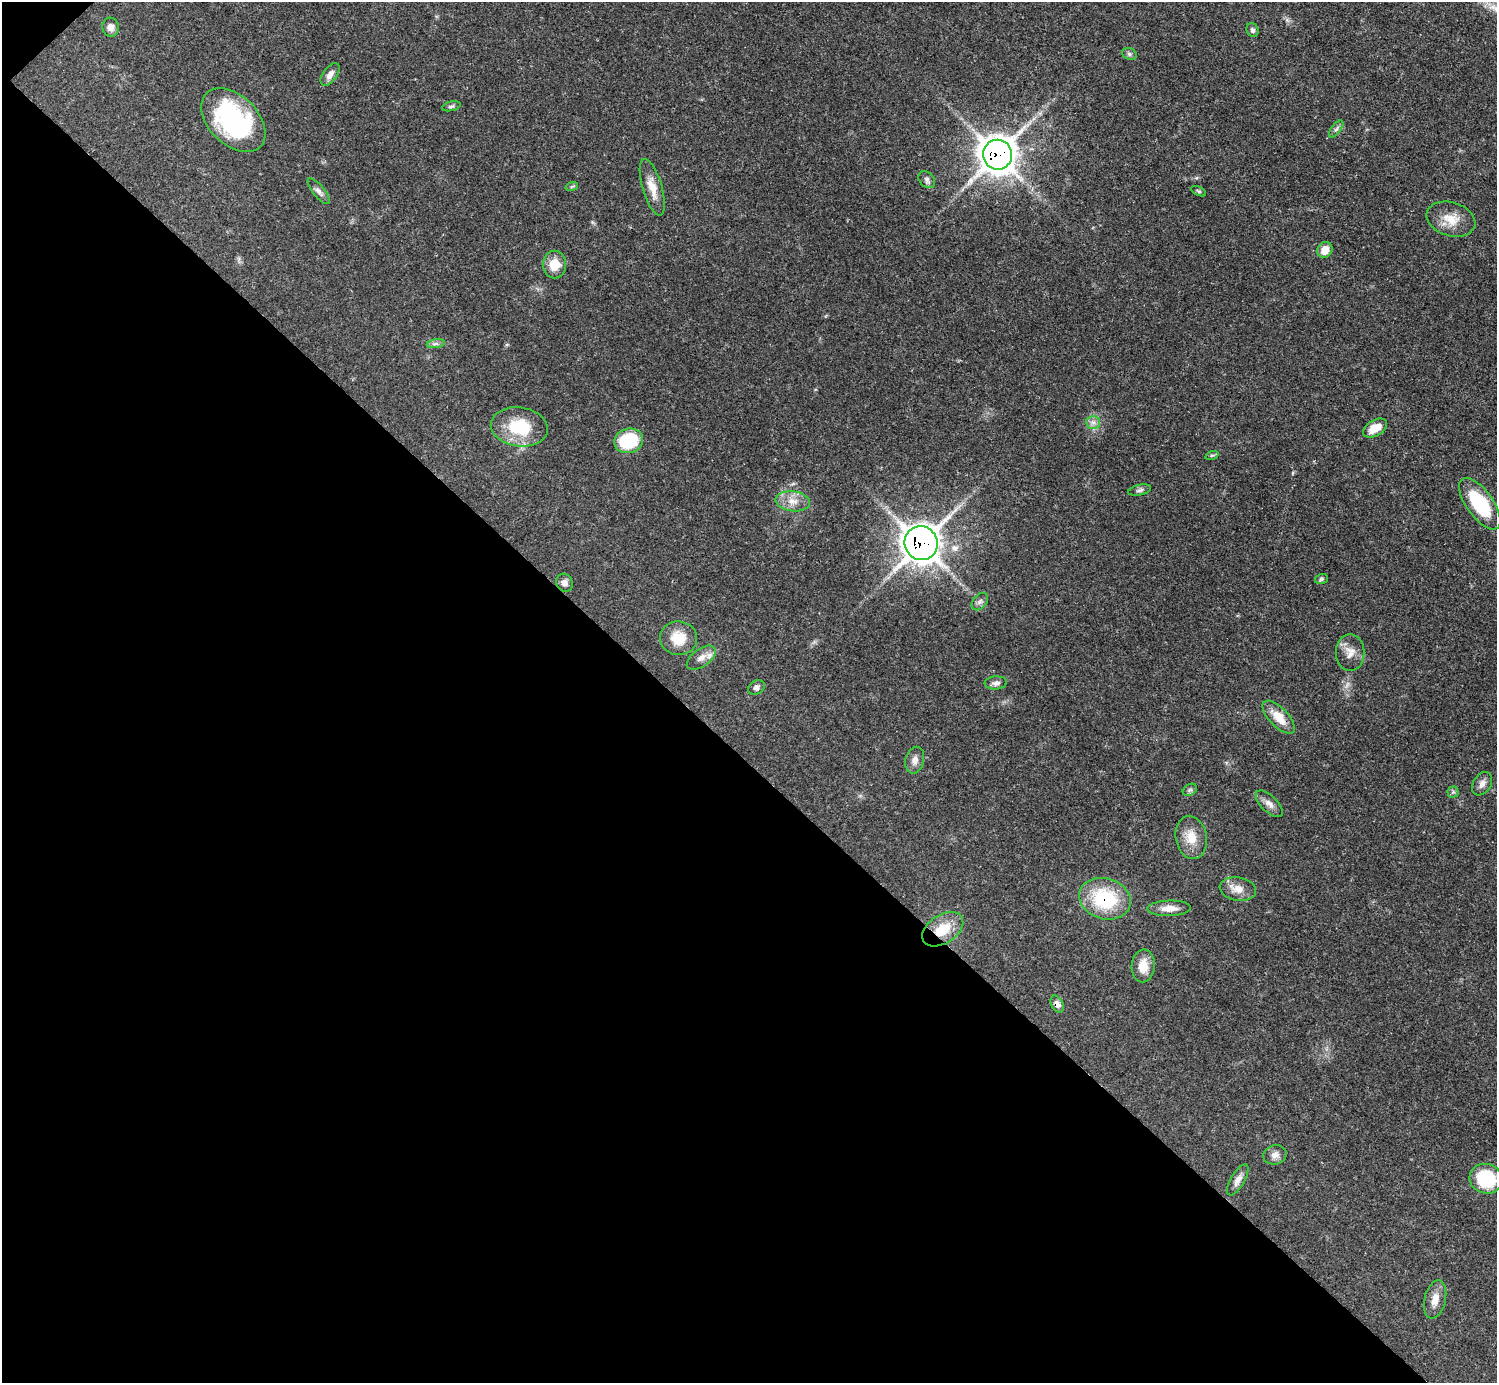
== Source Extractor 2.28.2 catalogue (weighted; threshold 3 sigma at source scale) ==
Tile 9 of 4 x 4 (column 1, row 3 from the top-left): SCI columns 9-1503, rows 1689-3069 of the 5993 x 5993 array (HDU 1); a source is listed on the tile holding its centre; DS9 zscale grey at full resolution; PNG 1499 x 1385 px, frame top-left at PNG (2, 2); each listed source drawn as its Kron ellipse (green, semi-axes under 4 px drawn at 4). Shown black and unused: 45% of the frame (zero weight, under 3 of 5 exposures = <1% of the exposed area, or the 3 px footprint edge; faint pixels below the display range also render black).
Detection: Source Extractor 2.28.2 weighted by HDU 2 'WHT'; one run over the whole footprint, this tile lists its part. Background 0.0506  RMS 0.0052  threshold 0.0236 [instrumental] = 3 sigma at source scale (4.5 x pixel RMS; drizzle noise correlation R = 1.50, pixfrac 1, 0.05/0.05 arcsec/px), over >= 5 px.
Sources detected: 51; all 51 listed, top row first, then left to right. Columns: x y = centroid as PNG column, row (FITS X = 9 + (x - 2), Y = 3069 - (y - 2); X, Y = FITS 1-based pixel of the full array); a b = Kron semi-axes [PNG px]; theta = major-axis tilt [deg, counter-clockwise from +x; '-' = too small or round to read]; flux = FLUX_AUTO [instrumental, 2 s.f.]
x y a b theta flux
111 27 9 8 - 3
1252 30 7 5 -64 1.4
1129 54 7 5 -22 1.2
330 74 13 7 54 3.1
451 106 9 4 12 1.2
233 120 38 24 -45 68
1336 129 10 4 52 1.4
998 155 15 14 - 820
927 180 10 7 -47 1.8
572 186 6 4 19 0.71
652 187 29 9 -73 7.8
319 191 16 6 -51 2.4
1198 191 8 4 -27 0.81
1451 219 25 17 -17 10
1325 250 8 7 - 6
554 265 14 12 -90 8.6
436 344 9 4 8 1.4
1093 422 7 6 - 2.1
519 427 28 19 -8 23
1375 428 13 8 30 8.7
628 441 15 12 16 31
1212 455 7 4 18 0.83
1140 490 11 5 13 1.4
793 501 17 10 -8 6.2
1480 504 30 13 -55 30
921 543 17 16 - 810
1321 579 6 5 - 0.94
564 583 9 8 - 2.6
980 602 10 6 49 1.7
678 638 18 17 - 12
1350 652 18 14 -90 6
701 658 16 9 36 4.4
996 683 11 6 4 2.1
756 687 9 7 27 1.8
1279 717 21 9 -46 9.1
915 760 13 9 77 3.5
1482 784 13 8 58 3
1190 790 7 5 30 1.1
1453 792 5 5 - 0.89
1269 804 17 8 -43 3.5
1191 837 22 15 -79 9.9
1238 889 18 11 -9 5.9
1105 899 26 20 -17 36
1169 908 22 7 2 5.2
943 929 23 14 34 14
1143 966 16 11 87 7.7
1057 1004 9 6 -63 2.8
1275 1155 12 9 14 3.2
1486 1179 17 14 -17 30
1238 1180 17 7 60 3.2
1435 1299 19 10 77 6
Overlapping masked pixels (flux is a lower limit): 5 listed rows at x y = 998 155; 921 543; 1105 899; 943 929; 1057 1004